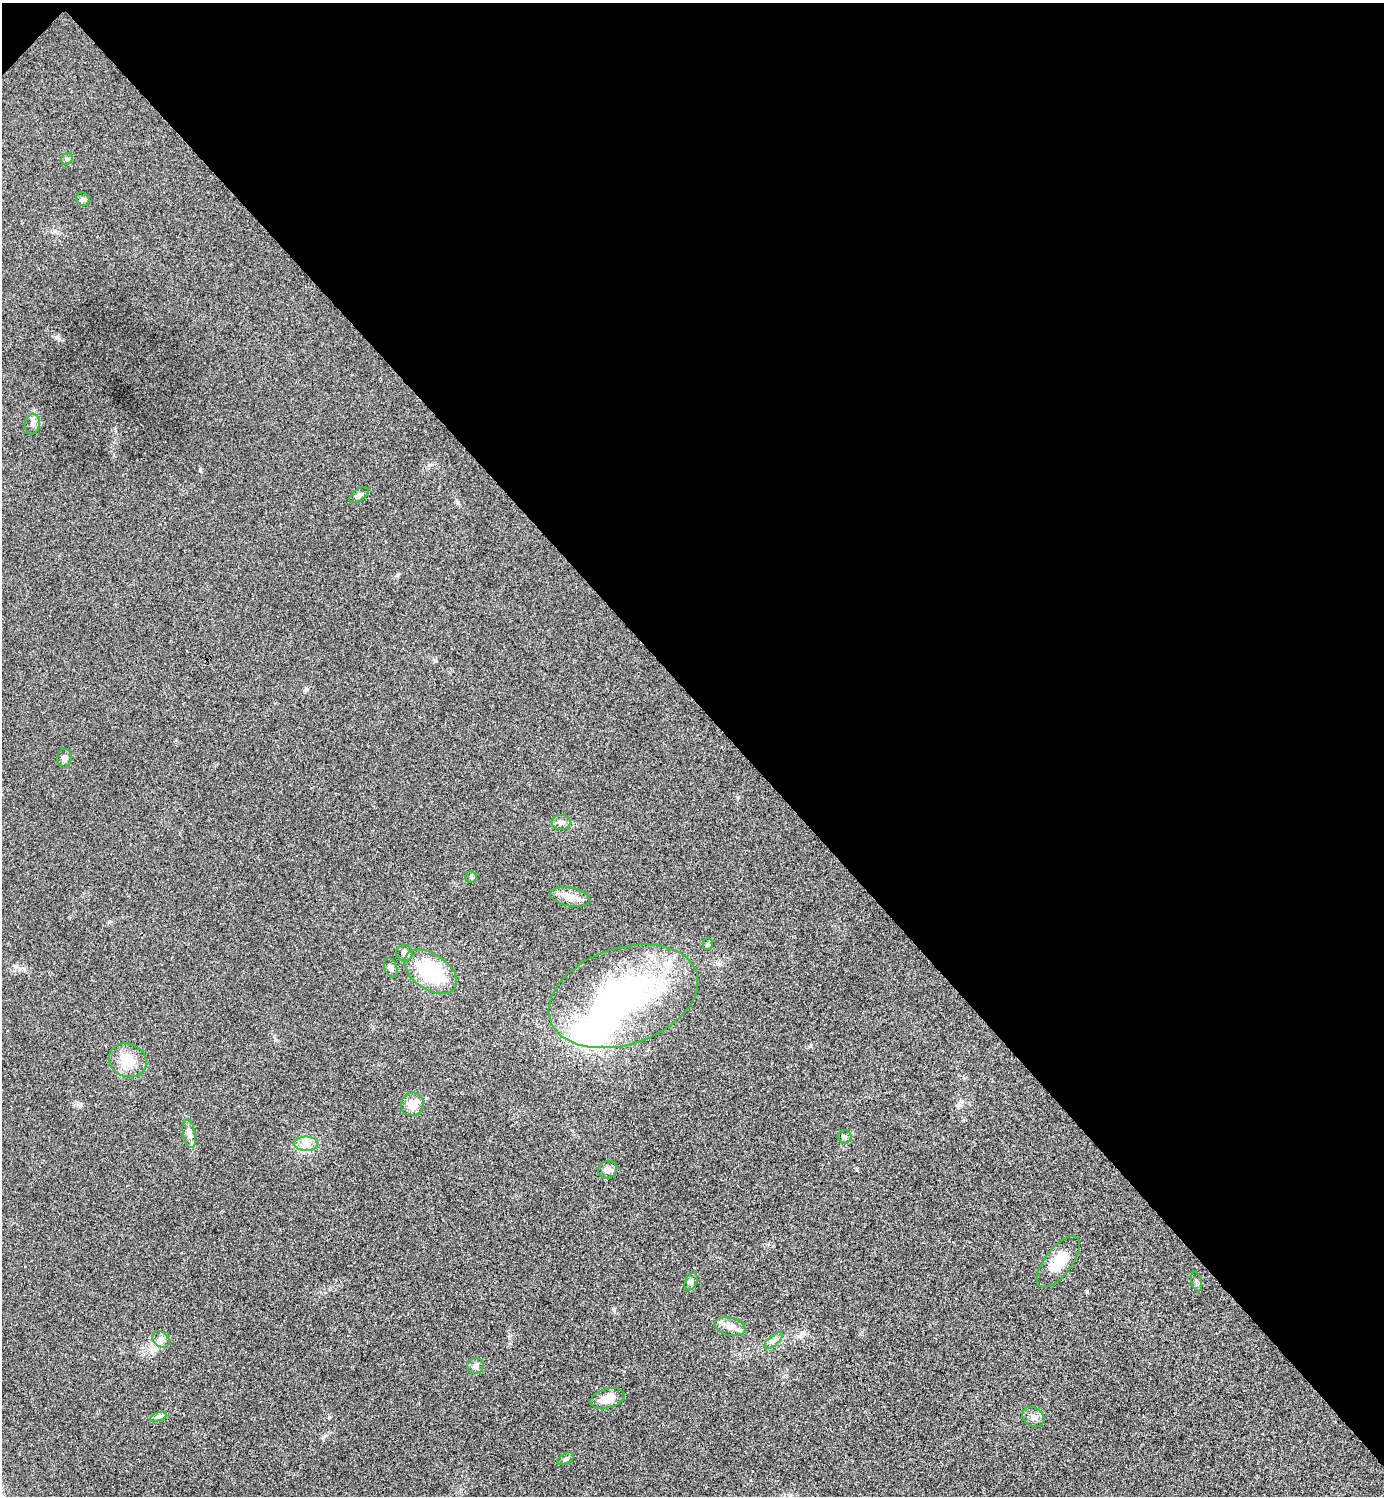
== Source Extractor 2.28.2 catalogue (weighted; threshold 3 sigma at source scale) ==
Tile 3 of 4 x 4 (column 3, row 1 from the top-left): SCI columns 2921-4302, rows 4488-5981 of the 5984 x 5984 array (HDU 1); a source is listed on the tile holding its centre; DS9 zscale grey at full resolution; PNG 1386 x 1498 px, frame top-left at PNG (2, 3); each listed source drawn as its Kron ellipse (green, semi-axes under 4 px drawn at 4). Shown black and unused: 47% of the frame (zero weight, under 3 of 4 exposures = <1% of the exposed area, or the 3 px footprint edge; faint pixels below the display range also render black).
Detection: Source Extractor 2.28.2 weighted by HDU 2 'WHT'; one run over the whole footprint, this tile lists its part. Background 0.0194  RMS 0.0053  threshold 0.024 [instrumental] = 3 sigma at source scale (4.5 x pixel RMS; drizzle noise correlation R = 1.50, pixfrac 1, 0.05/0.05 arcsec/px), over >= 5 px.
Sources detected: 33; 3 inside a brighter object's white glare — neither listed nor drawn; the other 30 listed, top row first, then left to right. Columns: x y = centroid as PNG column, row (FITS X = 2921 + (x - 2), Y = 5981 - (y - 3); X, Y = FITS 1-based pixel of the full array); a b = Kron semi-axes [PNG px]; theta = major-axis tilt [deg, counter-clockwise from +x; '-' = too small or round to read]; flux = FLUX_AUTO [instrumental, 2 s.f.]
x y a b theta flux
67 159 6 5 - 0.99
83 199 7 6 - 1.1
32 424 10 7 83 2.4
359 495 11 5 35 1.8
64 758 9 7 84 2
561 823 9 7 2 2.2
471 877 5 5 - 0.93
570 897 20 9 -10 5.6
708 944 5 5 - 0.77
404 953 8 8 - 2.1
391 968 10 6 -70 1.9
431 972 29 18 -34 39
623 996 77 48 19 150
128 1060 19 16 -24 12
412 1104 12 11 - 6.3
189 1134 14 6 -79 2.8
845 1137 7 6 - 1.4
306 1144 12 7 -1 3.8
608 1170 9 8 - 2.9
1058 1262 31 13 53 12
691 1282 9 5 64 1.3
1196 1282 10 5 -75 1.2
730 1327 15 9 -13 4.3
161 1339 9 7 -41 2.5
774 1340 12 5 40 2
475 1366 8 8 - 2.2
607 1398 17 9 15 7.7
158 1417 9 4 19 1.3
1033 1417 11 9 -32 3.1
566 1459 9 5 29 1.2
Unlisted compact peaks at least as high as the median listed source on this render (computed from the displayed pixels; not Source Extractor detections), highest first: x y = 200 470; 614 1310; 325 1435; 1087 1291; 57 337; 959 1105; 738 797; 397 575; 457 502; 109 922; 329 1417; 802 1333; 80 1106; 427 1098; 435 661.